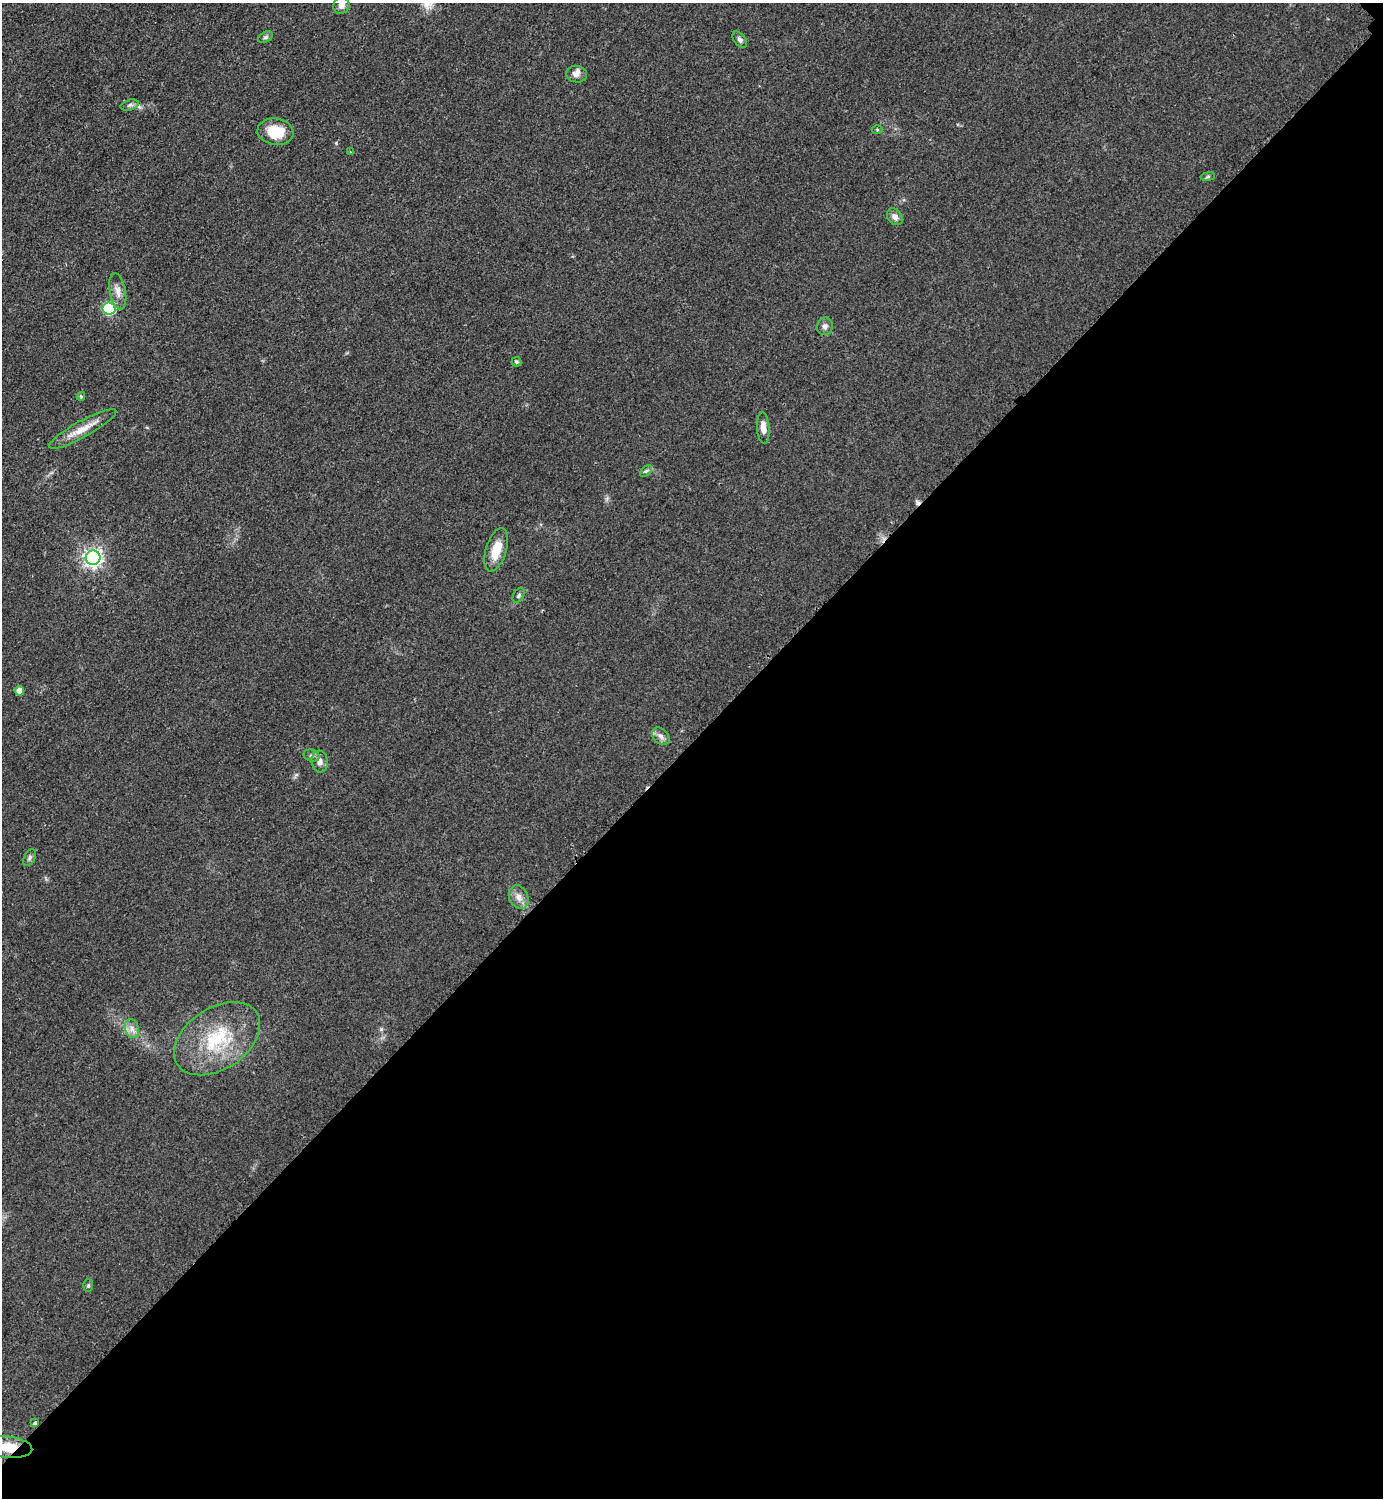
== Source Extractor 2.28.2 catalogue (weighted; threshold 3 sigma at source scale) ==
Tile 12 of 4 x 4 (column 4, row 3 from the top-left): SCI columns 4458-5838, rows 1503-2998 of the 6005 x 6005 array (HDU 1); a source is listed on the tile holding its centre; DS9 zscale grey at full resolution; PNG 1385 x 1500 px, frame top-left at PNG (2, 3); each listed source drawn as its Kron ellipse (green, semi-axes under 4 px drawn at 4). Shown black and unused: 51% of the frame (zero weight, under 2 of 3 exposures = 1% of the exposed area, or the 3 px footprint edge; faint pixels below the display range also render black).
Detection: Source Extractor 2.28.2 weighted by HDU 2 'WHT'; one run over the whole footprint, this tile lists its part. Background 0.0784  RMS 0.0081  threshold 0.0367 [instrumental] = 3 sigma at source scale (4.5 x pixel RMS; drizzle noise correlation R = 1.50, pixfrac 1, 0.05/0.05 arcsec/px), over >= 5 px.
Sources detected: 34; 1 cosmic-ray / hot-pixel residue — neither listed nor drawn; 1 inside a brighter listed object's ellipse — not listed separately; the other 32 listed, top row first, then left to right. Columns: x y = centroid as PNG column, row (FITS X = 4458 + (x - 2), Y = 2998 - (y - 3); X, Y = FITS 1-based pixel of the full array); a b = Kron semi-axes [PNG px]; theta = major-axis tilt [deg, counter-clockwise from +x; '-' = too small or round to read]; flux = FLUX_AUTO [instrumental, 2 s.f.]
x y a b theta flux
341 5 8 7 - 4.6
265 37 8 5 27 1.8
740 40 9 5 -53 2.7
577 74 10 8 -9 4.5
130 105 9 5 16 2.2
877 130 5 3 - 0.76
275 132 18 13 -8 24
350 152 3 3 - 0.59
1208 177 7 3 9 1.2
895 217 9 7 -52 4.3
118 291 18 8 -79 6.3
109 309 6 6 - 91
825 326 9 8 - 3.4
516 362 5 5 - 1.6
81 396 4 3 - 1.2
763 428 16 6 -85 5.7
83 429 38 8 29 14
646 471 7 4 44 1.6
496 550 22 10 73 17
93 558 7 7 - 350
519 595 8 5 59 1.7
20 691 5 4 - 8.4
661 736 10 7 -45 3.6
312 756 8 6 -17 2.2
320 762 11 8 -83 4.7
30 857 9 5 61 2
519 897 12 9 -63 5.8
132 1029 9 7 -74 4.4
217 1039 47 30 33 59
88 1286 6 5 - 1.4
35 1423 4 3 - 3.8
8 1447 24 10 -6 23
Overlapping masked pixels (flux is a lower limit): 1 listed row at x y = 8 1447
Isophote crosses this tile's border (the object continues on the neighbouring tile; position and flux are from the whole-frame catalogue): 1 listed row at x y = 8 1447